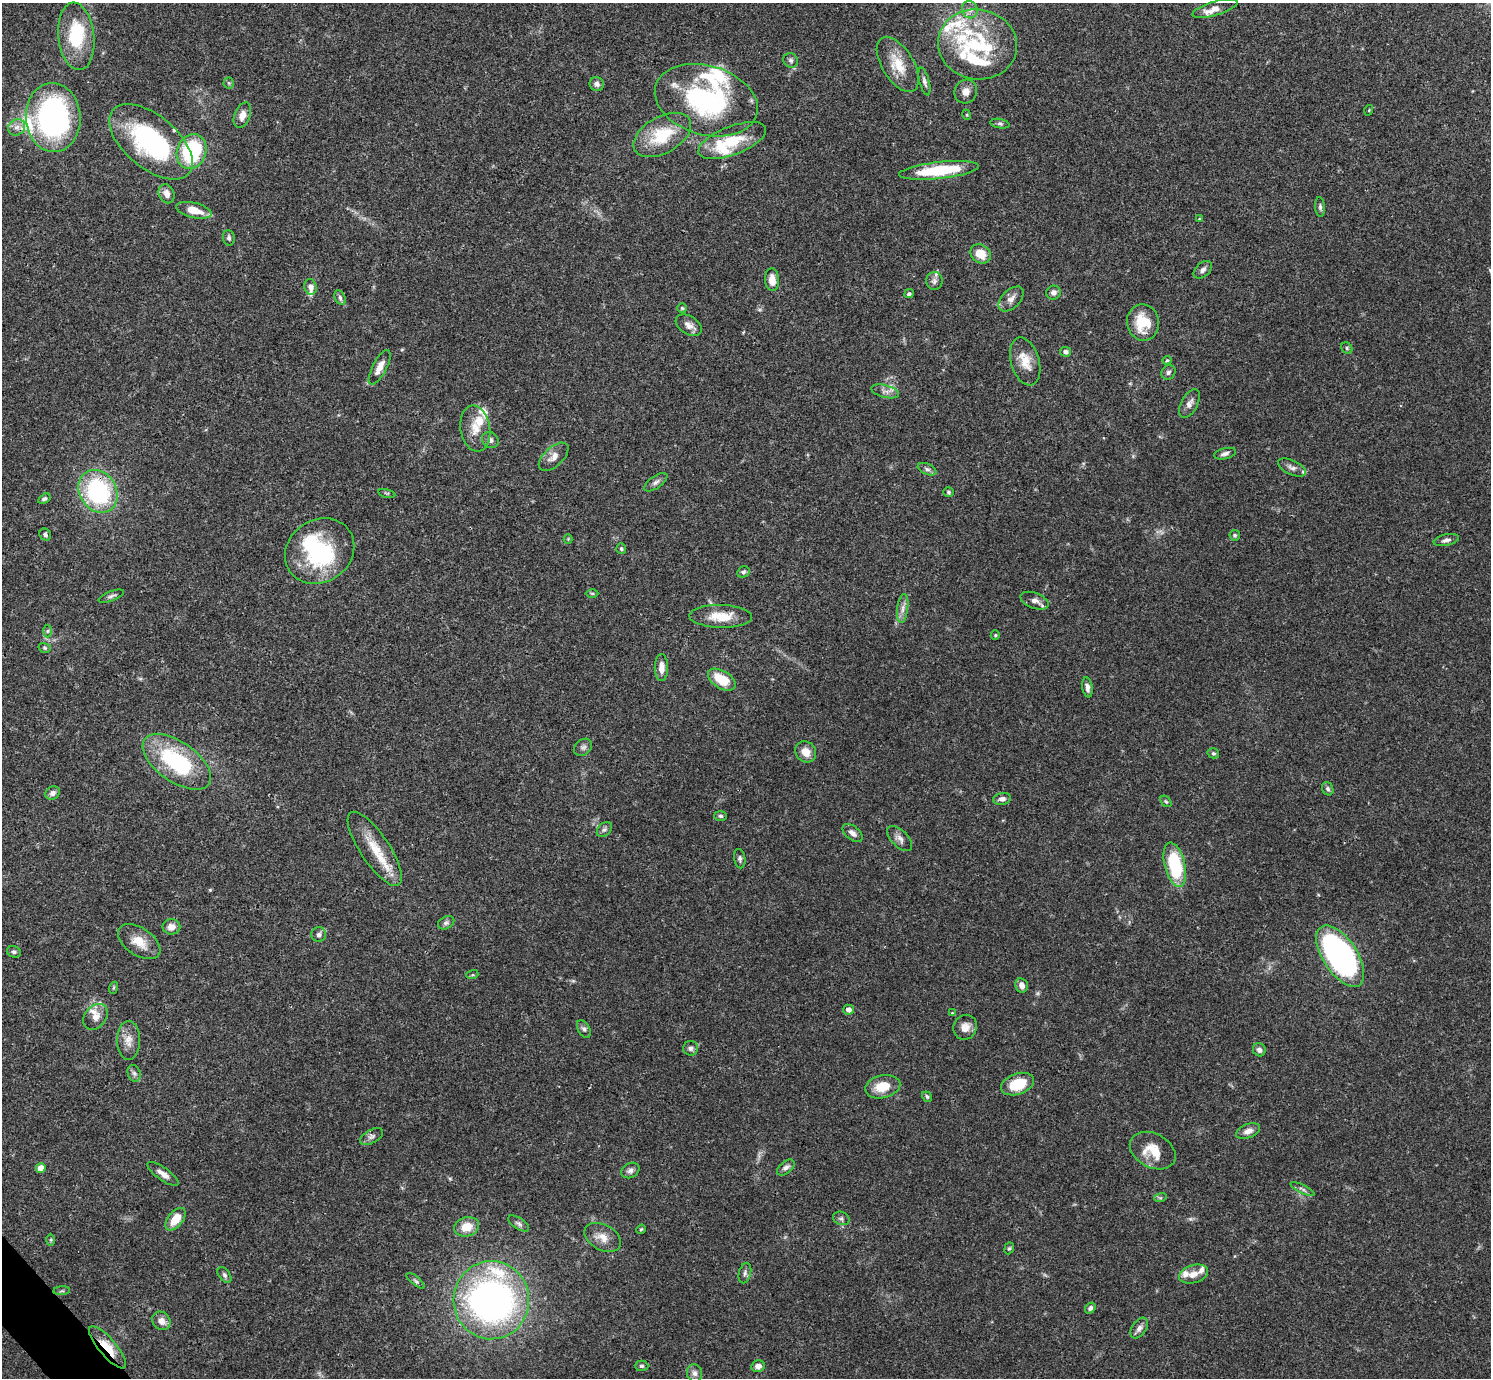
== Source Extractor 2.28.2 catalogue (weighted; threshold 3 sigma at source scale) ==
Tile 7 of 4 x 4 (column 3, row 2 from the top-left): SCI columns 2980-4468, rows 2909-4284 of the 5961 x 5958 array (HDU 1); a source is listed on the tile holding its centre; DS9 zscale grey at full resolution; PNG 1493 x 1380 px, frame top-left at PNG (2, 3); each listed source drawn as its Kron ellipse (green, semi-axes under 4 px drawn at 4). Shown black and unused: <1% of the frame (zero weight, under 3 of 4 exposures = <1% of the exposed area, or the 3 px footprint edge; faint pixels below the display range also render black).
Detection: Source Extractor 2.28.2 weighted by HDU 2 'WHT'; one run over the whole footprint, this tile lists its part. Background 0.0408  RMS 0.0026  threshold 0.0118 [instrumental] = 3 sigma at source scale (4.5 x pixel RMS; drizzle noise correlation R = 1.50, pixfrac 1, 0.05/0.05 arcsec/px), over >= 5 px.
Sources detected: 167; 1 too faint to see at this stretch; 3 inside a brighter object's white glare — neither listed nor drawn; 21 inside a brighter listed object's ellipse — not listed separately; the other 142 listed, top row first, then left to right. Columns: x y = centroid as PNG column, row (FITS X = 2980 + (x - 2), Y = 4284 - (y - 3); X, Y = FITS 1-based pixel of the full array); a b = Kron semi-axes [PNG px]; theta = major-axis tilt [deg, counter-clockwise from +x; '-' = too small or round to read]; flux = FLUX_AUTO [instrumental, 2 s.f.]
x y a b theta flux
1215 8 23 7 16 2.5
970 10 8 7 - 1.3
76 36 34 18 -84 14
977 44 39 35 -10 22
791 60 7 7 - 0.75
898 64 31 16 -58 6.6
924 81 14 5 -75 0.94
229 83 5 5 - 0.4
597 84 7 7 - 1
966 92 12 11 - 1.9
706 100 52 34 -16 41
1369 110 5 3 - 0.2
242 115 13 8 69 2.3
967 115 5 3 - 0.25
53 117 34 27 -85 67
1000 124 9 4 -11 0.58
17 127 9 7 38 1.4
662 135 31 18 29 12
732 141 36 14 21 9.8
151 142 50 26 -40 36
192 151 18 14 70 22
939 170 40 8 6 15
167 194 10 7 -68 2
1320 207 10 5 -86 0.64
194 210 18 7 -13 4.3
1199 219 4 3 - 0.28
229 238 8 6 -84 0.72
981 254 11 9 -40 4.2
1203 270 11 7 42 1
772 280 11 7 -87 2.8
934 281 9 8 - 0.94
311 287 8 6 -75 1.4
1054 293 7 6 - 1
909 294 5 4 - 0.59
340 298 8 5 -64 0.67
1011 299 15 9 44 1.8
682 308 5 4 - 0.38
1143 322 18 16 -80 8.1
689 325 14 9 -33 1.7
1347 348 6 5 - 0.45
1066 352 5 4 - 0.82
1167 360 4 4 - 0.3
1025 361 25 14 -74 4.5
380 367 19 7 62 2.6
1168 372 8 6 48 0.7
885 391 14 6 -14 1.4
1189 403 16 8 62 1.5
475 428 23 15 -81 4.6
490 440 9 7 -38 0.99
1225 454 11 5 14 0.96
554 457 18 9 43 2.3
1292 468 15 7 -25 1.3
927 469 10 5 -22 0.75
656 482 13 6 35 1.1
98 491 22 18 -58 32
949 492 5 4 - 0.43
387 493 8 3 -12 0.34
44 499 7 4 31 0.61
45 534 6 5 - 0.61
1235 535 5 5 - 0.38
568 539 4 4 - 0.24
1446 540 13 5 12 1
621 549 5 5 - 0.51
320 551 36 31 34 23
743 572 6 5 - 0.58
592 593 6 4 -1 0.34
111 596 13 5 20 0.86
1034 601 15 7 -20 1.6
903 609 14 5 83 1.5
721 616 31 11 -1 6.2
47 631 6 4 88 0.45
995 635 5 4 - 0.3
45 648 6 5 - 0.46
661 668 13 6 -90 2.2
722 680 15 9 -32 7.3
1087 687 10 5 -80 1.2
583 747 10 7 39 0.89
806 752 11 9 -45 2.8
1213 753 6 5 - 0.43
177 762 39 20 -35 26
1328 789 7 5 -62 0.57
53 793 7 6 - 1.1
1002 799 9 6 10 1.1
1166 801 6 4 -48 0.38
721 816 6 5 - 0.52
604 829 9 6 47 0.75
852 833 12 6 -40 1.3
900 838 16 8 -45 1.5
375 849 43 14 -56 8.4
740 859 10 5 -81 0.73
1175 865 23 10 -76 18
446 923 8 6 27 0.66
171 927 9 7 -1 2.1
319 934 7 7 - 0.81
139 942 24 13 -34 4.5
14 952 7 5 -23 0.59
1340 956 35 17 -57 91
472 975 6 4 17 0.37
1022 985 7 6 - 1.4
113 988 6 4 70 0.39
848 1010 5 5 - 1.5
952 1013 4 4 - 0.22
95 1017 14 10 52 2.3
965 1027 13 11 61 2.2
584 1029 9 6 -61 0.71
128 1040 19 11 -90 2.8
691 1048 7 7 - 0.9
1259 1050 7 6 - 0.91
134 1073 8 6 -73 0.77
1017 1084 17 10 19 8
883 1087 18 11 13 5.8
927 1097 5 4 - 0.44
1248 1131 12 7 21 1.7
372 1137 13 6 30 1.1
1153 1151 24 17 -28 5.8
41 1168 5 4 - 2.2
786 1168 10 6 39 0.94
630 1170 9 7 31 0.95
163 1174 18 6 -35 1.8
1302 1189 13 3 -26 0.72
1160 1198 6 4 17 0.34
841 1218 8 6 -21 0.67
175 1219 13 7 52 4.5
519 1223 12 5 -32 0.9
467 1227 12 9 15 4.1
641 1229 5 4 - 0.33
602 1237 20 12 -27 3.2
51 1240 6 4 89 0.37
1009 1248 6 4 66 0.41
745 1273 10 6 75 0.81
1194 1274 15 9 17 2.5
224 1275 9 5 -53 0.61
416 1281 11 4 -40 0.56
62 1291 8 3 5 0.38
491 1300 39 38 - 110
1090 1308 6 4 50 0.64
161 1321 10 8 -42 1.9
1139 1328 11 7 55 1.3
108 1347 26 8 -49 5.8
642 1366 7 5 0 0.48
758 1366 7 6 - 1.5
694 1373 9 7 -76 1.2
Overlapping masked pixels (flux is a lower limit): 4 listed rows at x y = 98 491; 1340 956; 1017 1084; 108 1347